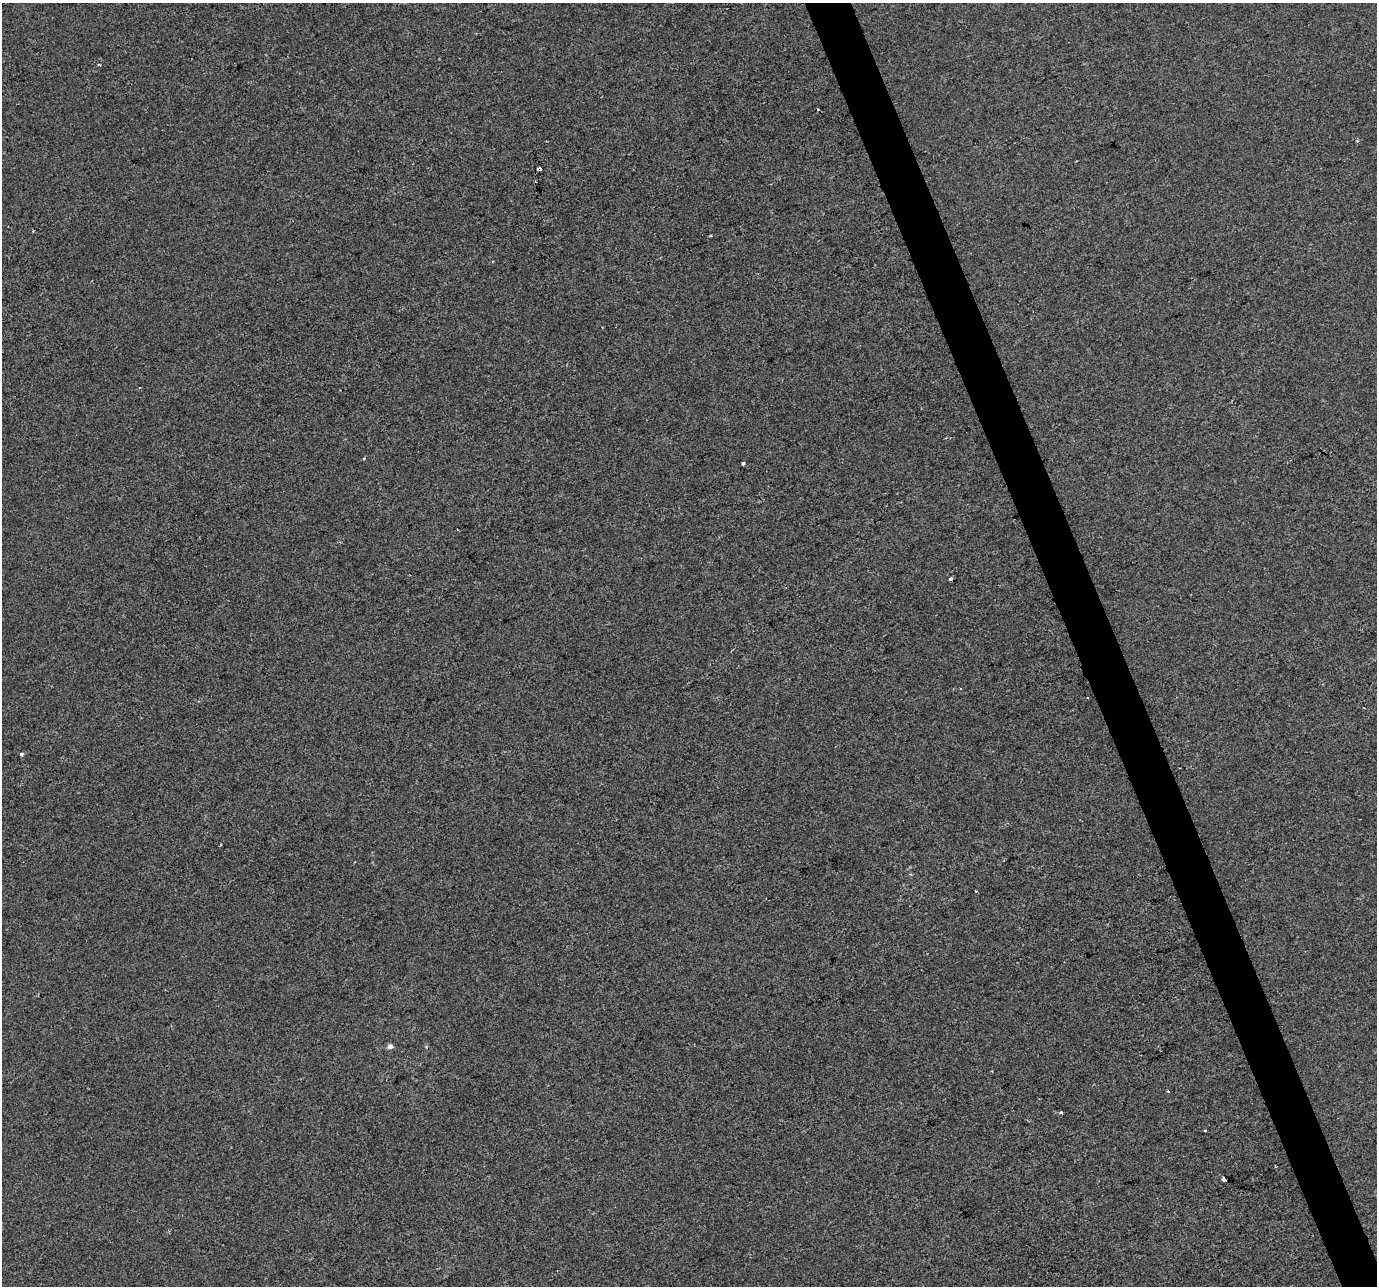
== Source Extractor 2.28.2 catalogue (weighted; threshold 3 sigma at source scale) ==
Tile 6 of 4 x 4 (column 2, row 2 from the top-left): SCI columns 1378-2752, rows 2700-3983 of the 5503 x 5342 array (HDU 1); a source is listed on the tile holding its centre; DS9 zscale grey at full resolution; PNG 1379 x 1288 px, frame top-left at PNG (2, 3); no overlay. Shown black and unused: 3% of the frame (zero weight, under 2 of 3 exposures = <1% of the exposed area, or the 3 px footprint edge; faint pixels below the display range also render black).
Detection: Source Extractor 2.28.2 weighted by HDU 2 'WHT'; one run over the whole footprint, this tile lists its part. Background -2.12e-04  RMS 0.0042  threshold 0.0189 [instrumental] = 3 sigma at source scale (4.5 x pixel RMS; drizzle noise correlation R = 1.50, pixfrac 1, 0.0396/0.0396 arcsec/px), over >= 5 px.
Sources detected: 13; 1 cosmic-ray / hot-pixel residue — not listed; the other 12 listed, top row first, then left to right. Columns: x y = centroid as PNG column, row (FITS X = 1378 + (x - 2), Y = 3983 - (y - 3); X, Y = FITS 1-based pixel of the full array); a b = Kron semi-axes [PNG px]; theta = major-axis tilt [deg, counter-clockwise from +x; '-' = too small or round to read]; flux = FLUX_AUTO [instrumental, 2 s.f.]
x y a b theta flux
539 169 4 4 - 11
710 236 4 3 - 0.39
364 458 3 3 - 0.47
743 463 3 3 - 1.8
950 579 3 3 - 2.5
21 754 4 4 - 1.1
976 891 3 2 - 0.35
390 1046 6 6 - 1.7
1169 1091 3 3 - 0.58
1061 1113 3 3 - 1.1
1275 1166 2 2 - 0.31
1224 1179 4 3 - 5.2
Overlapping masked pixels (flux is a lower limit): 1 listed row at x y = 539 169